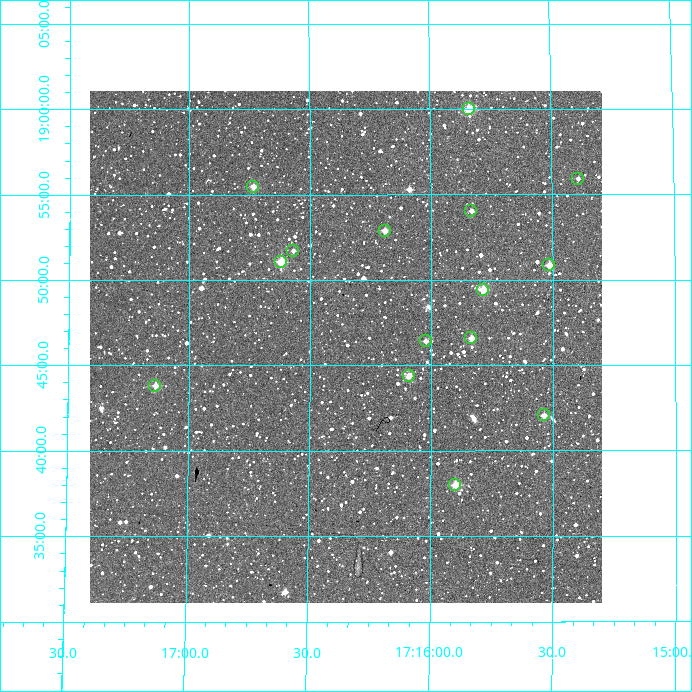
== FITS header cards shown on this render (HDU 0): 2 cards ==
NAXIS1  =                  512
NAXIS2  =                  512

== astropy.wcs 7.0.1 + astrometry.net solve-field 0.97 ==
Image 512 x 512 px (HDU 0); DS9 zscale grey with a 90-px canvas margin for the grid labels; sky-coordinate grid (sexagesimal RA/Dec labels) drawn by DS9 from the SOLVED WCS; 15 Tycho-2 reference stars matched to detected sources circled (green)
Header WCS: RA---TAN/DEC--TAN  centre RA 17:16:21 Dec +18:46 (259.09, +18.77 deg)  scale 3.52 arcsec/px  FOV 30.0' x 30.0'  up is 0 deg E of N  parity normal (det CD < 0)
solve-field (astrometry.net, Tycho-2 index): VERIFIED the header's WCS against the Tycho-2 star catalogue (verified at 2 index scales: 12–15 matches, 0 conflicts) and refined it, rather than solving blind
Solved WCS: RA---TAN-SIP/DEC--TAN-SIP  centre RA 17:16:21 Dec +18:46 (259.09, +18.77 deg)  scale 3.51 arcsec/px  FOV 30.0' x 30.0'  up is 0 deg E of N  parity normal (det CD < 0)
The solver's refit moves the header's centre by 1.4 arcsec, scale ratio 0.9996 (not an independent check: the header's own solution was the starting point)
Tycho-2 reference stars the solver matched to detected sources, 15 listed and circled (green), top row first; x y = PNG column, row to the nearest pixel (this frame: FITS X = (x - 90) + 1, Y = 512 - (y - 91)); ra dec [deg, ICRS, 3 dp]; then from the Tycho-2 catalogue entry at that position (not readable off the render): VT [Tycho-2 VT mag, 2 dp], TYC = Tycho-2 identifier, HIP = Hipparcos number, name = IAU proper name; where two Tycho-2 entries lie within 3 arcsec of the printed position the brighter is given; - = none
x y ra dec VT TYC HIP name
469 109 258.959 +19.000 10.73 1544-929-1 - -
578 179 258.848 +18.932 11.86 1544-1167-1 - -
253 187 259.184 +18.924 11.12 1544-605-1 - -
471 211 258.958 +18.901 12.05 1544-1237-1 - -
385 231 259.048 +18.881 10.97 1544-1299-1 - -
293 251 259.143 +18.862 11.83 1544-941-1 - -
281 262 259.155 +18.851 9.96 1544-1463-1 - -
549 265 258.878 +18.848 11.21 1544-1481-1 - -
483 290 258.946 +18.824 10.44 1544-1347-1 - -
471 338 258.959 +18.776 11.44 1544-25-1 - -
426 341 259.005 +18.774 11.63 1544-207-1 - -
409 376 259.023 +18.740 11.52 1540-227-1 - -
155 386 259.284 +18.730 11.07 1540-345-1 - -
544 415 258.884 +18.701 11.81 1540-323-1 - -
455 485 258.975 +18.633 10.00 1540-269-1 - -